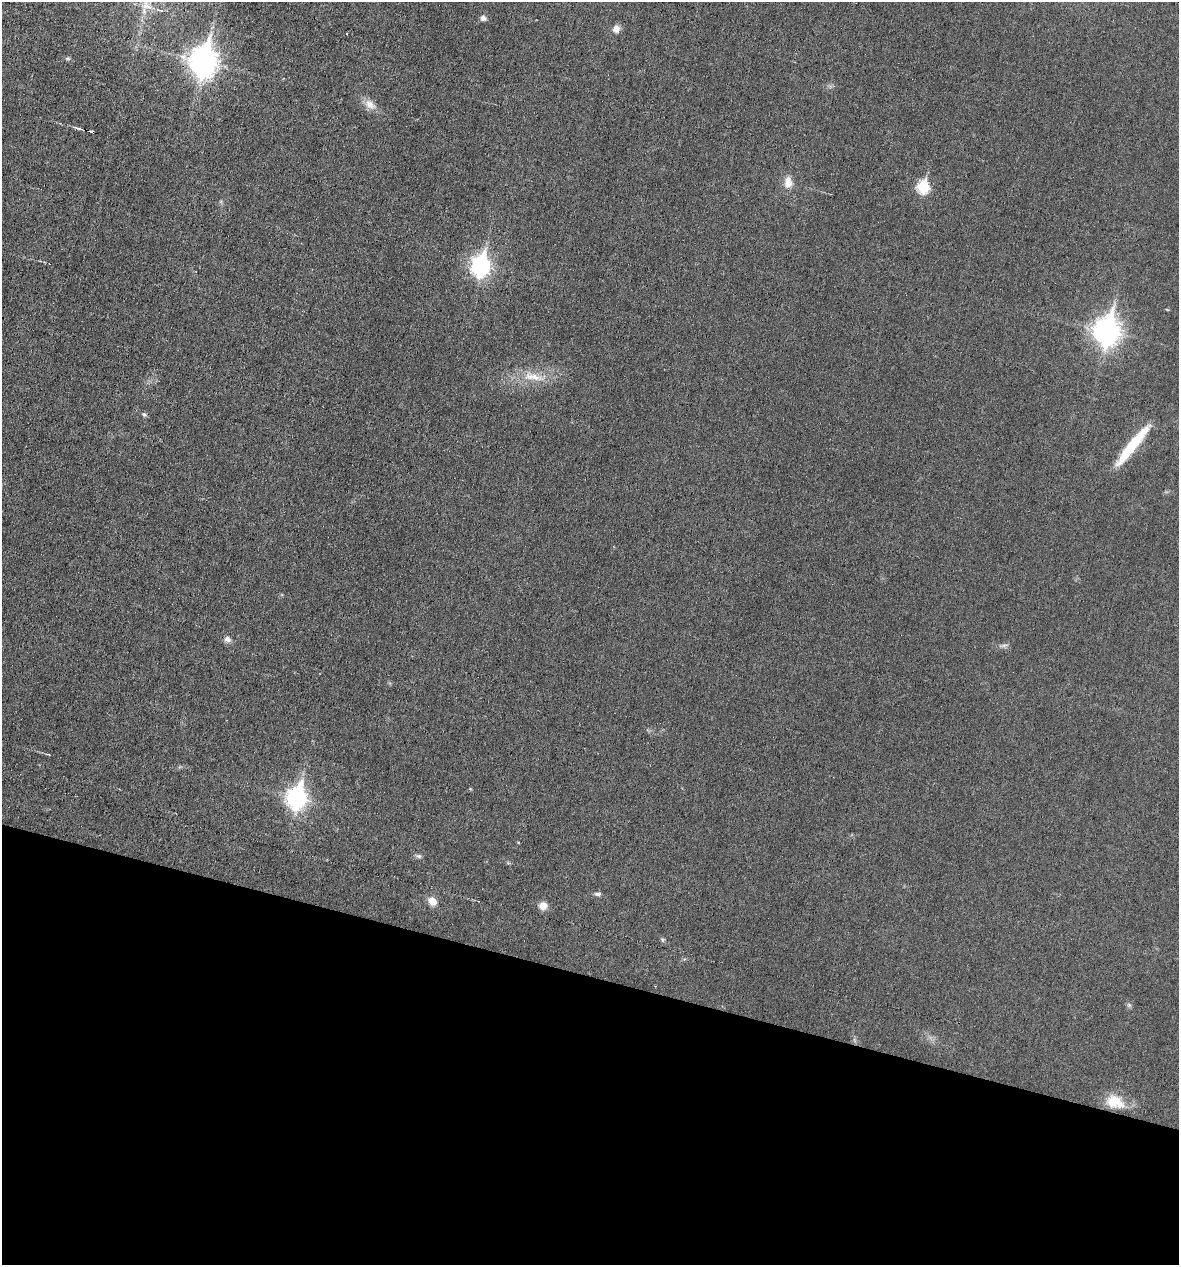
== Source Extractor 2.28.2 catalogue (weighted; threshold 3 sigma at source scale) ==
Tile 15 of 4 x 4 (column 3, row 4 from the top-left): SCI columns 2471-3647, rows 1-1263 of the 5066 x 5052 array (HDU 1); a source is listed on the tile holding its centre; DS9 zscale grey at full resolution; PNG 1181 x 1267 px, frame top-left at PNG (2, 2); no overlay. Shown black and unused: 23% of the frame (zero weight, under 3 of 6 exposures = <1% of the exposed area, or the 3 px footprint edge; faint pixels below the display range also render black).
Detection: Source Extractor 2.28.2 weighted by HDU 2 'WHT'; one run over the whole footprint, this tile lists its part. Background 0.0182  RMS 0.0035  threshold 0.0143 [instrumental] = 3 sigma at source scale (4.09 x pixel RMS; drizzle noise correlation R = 1.36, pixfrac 0.8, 0.05/0.05 arcsec/px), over >= 5 px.
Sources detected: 25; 1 cosmic-ray / hot-pixel residue — not listed; the other 24 listed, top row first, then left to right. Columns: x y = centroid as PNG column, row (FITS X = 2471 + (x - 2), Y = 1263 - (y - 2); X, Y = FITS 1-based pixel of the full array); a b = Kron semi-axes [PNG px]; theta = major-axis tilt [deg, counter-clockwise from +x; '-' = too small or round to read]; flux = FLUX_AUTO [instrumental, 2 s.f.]
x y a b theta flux
146 6 17 15 47 5.6
483 18 6 5 - 1.4
616 29 8 7 - 2.2
67 59 8 4 0 0.54
203 62 12 9 81 400
370 104 17 10 -43 3
78 128 12 3 -14 1.1
788 182 15 10 -89 3.3
923 187 7 6 - 27
481 265 9 8 - 140
1107 331 11 9 80 300
533 377 35 10 -12 6.9
144 414 7 5 -26 0.68
1132 446 54 9 51 16
227 639 10 8 -11 1.4
1004 646 12 4 10 0.89
297 798 10 8 76 160
419 856 8 5 -25 0.76
598 894 8 6 -7 0.95
432 901 11 8 -47 3.2
543 906 10 9 - 2.5
662 940 7 4 -88 0.53
1129 1005 6 5 - 0.59
1115 1102 24 16 -21 7.9